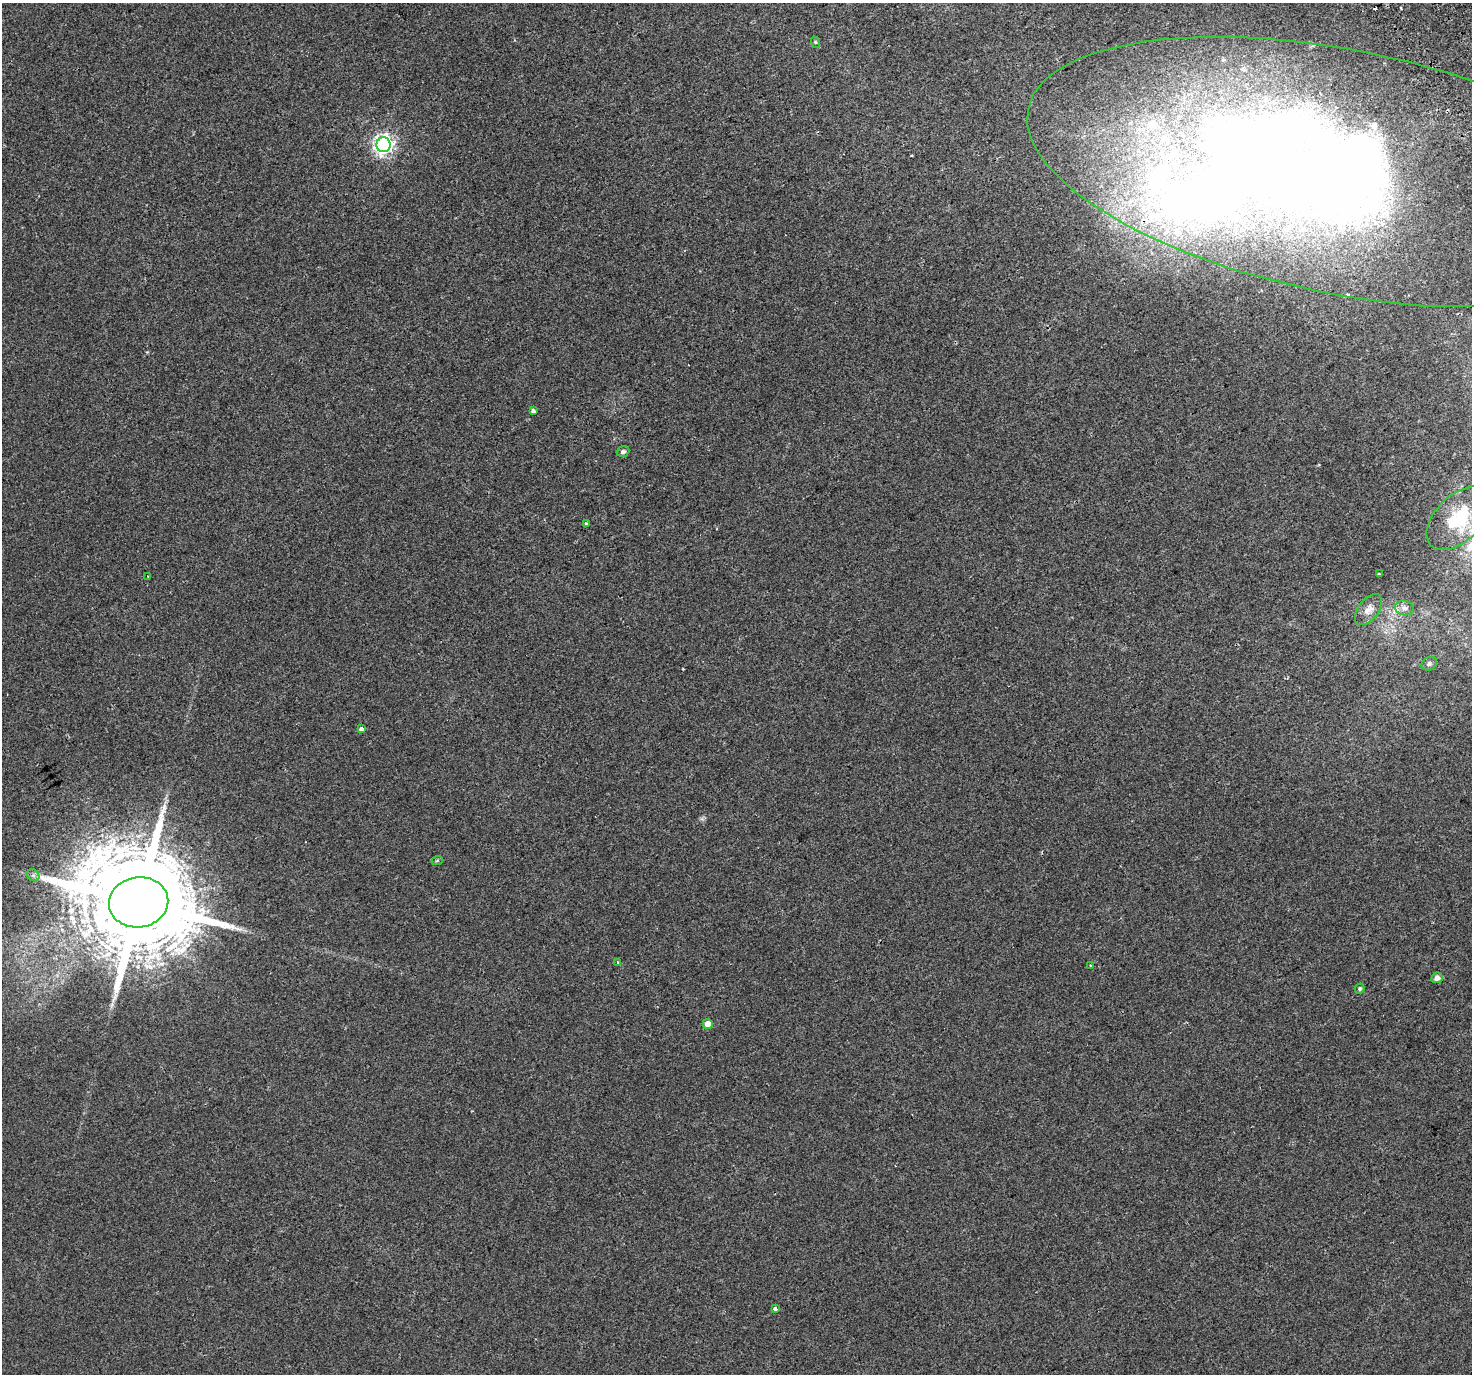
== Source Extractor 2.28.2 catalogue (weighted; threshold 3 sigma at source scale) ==
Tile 10 of 4 x 4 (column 2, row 3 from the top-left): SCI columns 1525-2994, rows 1584-2955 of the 5983 x 5851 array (HDU 1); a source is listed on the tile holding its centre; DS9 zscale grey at full resolution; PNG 1474 x 1376 px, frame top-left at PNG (2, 3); each listed source drawn as its Kron ellipse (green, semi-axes under 4 px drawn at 4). Shown black and unused: <1% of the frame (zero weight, under 2 of 3 exposures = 3% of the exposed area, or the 3 px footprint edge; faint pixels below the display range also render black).
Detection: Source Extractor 2.28.2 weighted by HDU 2 'WHT'; one run over the whole footprint, this tile lists its part. Background 0.00334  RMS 0.0036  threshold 0.016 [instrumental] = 3 sigma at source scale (4.5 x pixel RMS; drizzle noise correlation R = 1.50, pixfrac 1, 0.0396/0.0396 arcsec/px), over >= 5 px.
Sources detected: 33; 4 inside a brighter object's white glare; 2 cosmic-ray / hot-pixel residue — neither listed nor drawn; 5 inside a brighter listed object's ellipse — not listed separately; the other 22 listed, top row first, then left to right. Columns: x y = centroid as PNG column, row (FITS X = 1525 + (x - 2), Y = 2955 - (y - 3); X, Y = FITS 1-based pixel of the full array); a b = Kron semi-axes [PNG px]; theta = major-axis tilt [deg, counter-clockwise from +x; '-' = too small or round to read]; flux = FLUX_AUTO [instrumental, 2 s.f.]
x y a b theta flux
815 42 6 3 -71 0.36
383 145 7 7 - 160
1343 172 321 122 -11 550
533 411 4 3 - 0.95
623 451 6 5 - 1
1458 518 39 22 44 18
586 523 4 3 - 0.55
1379 574 4 3 - 0.9
148 577 3 2 - 0.46
1404 608 9 7 -14 1.5
1368 610 18 10 52 2.6
1429 664 8 6 27 0.79
361 729 4 4 - 2.5
437 861 6 3 21 0.39
33 875 7 5 -45 0.84
139 902 30 25 8 10000
618 963 4 3 - 0.58
1091 965 4 3 - 0.59
1437 978 6 5 - 1.6
1360 989 5 4 - 0.73
708 1024 5 5 - 3.6
775 1309 4 4 - 1.9